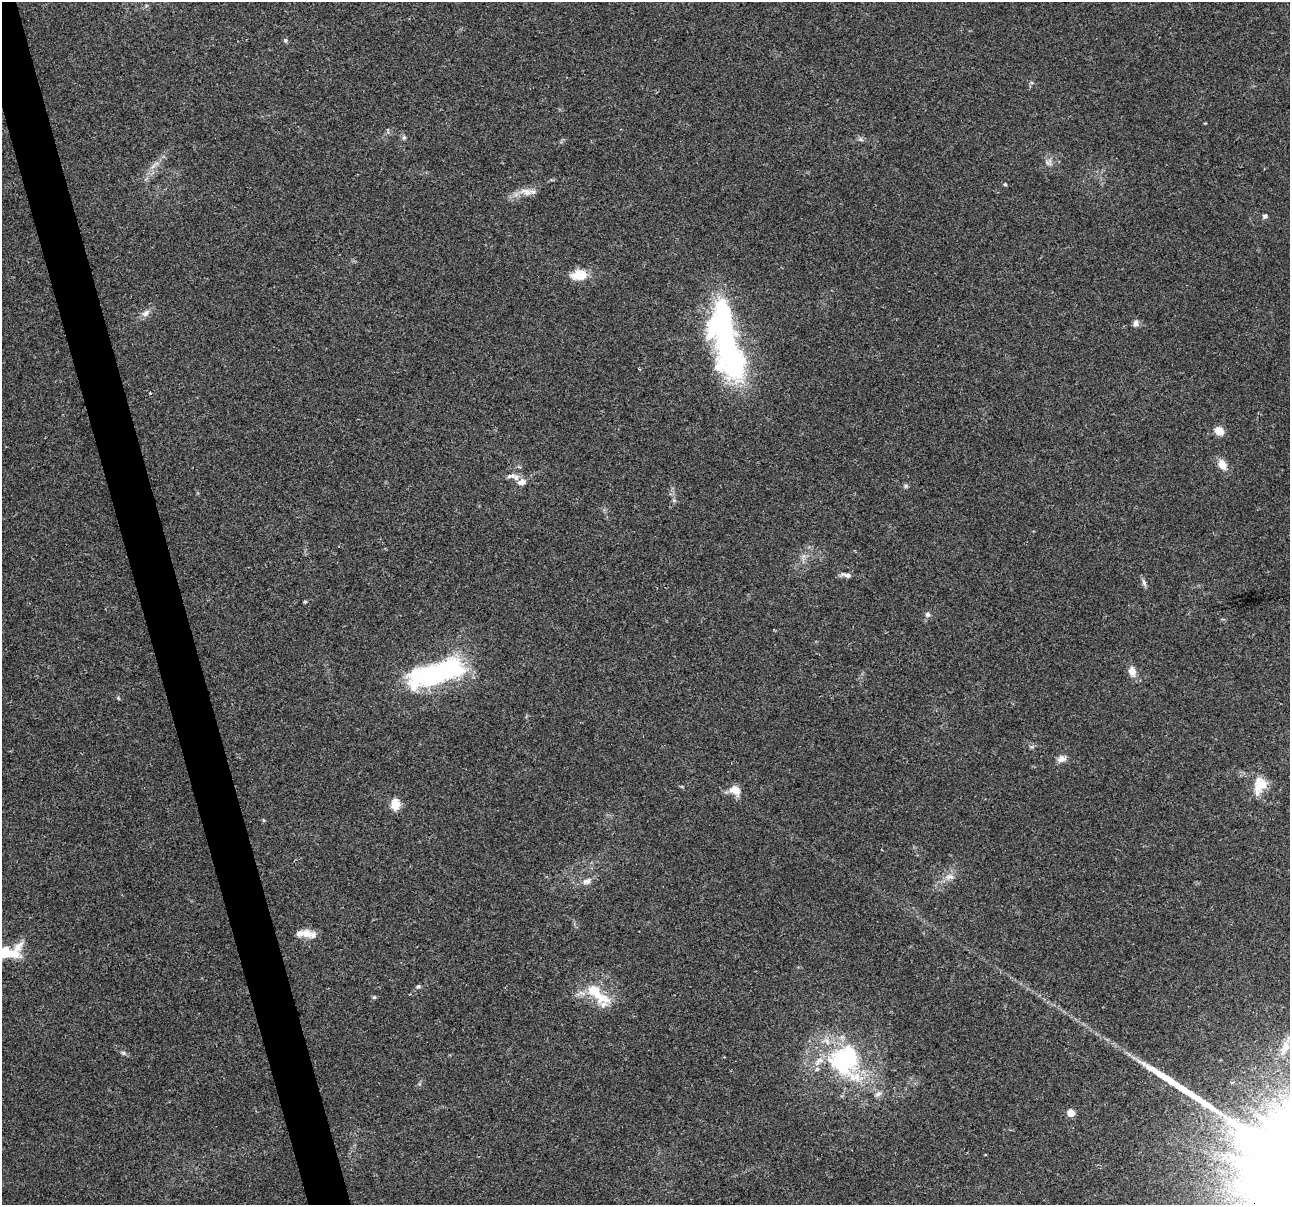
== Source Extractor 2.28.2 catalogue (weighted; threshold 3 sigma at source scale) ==
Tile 11 of 4 x 4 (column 3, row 3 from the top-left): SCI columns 2579-3866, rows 1297-2499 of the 5155 x 4952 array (HDU 1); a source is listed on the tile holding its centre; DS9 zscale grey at full resolution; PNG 1292 x 1207 px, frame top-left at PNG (2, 2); no overlay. Shown black and unused: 3% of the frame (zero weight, under 2 of 3 exposures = <1% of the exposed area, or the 3 px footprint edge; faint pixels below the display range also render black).
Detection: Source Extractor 2.28.2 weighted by HDU 2 'WHT'; one run over the whole footprint, this tile lists its part. Background 0.0234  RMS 0.0043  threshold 0.0193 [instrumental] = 3 sigma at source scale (4.5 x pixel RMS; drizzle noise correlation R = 1.50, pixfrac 1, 0.0396/0.0396 arcsec/px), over >= 5 px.
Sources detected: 53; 3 inside a brighter object's white glare — not listed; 8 inside a brighter listed object's ellipse — not listed separately; the other 42 listed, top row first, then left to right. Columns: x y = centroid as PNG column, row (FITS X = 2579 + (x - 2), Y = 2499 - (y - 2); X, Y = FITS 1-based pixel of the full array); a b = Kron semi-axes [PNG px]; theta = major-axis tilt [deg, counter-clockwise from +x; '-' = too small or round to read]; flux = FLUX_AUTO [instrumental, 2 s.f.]
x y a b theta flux
285 40 6 5 - 0.71
404 137 7 5 -90 0.84
860 139 8 5 -31 0.93
1048 163 11 5 -33 1.4
154 165 20 4 47 2.6
1005 184 4 4 - 0.56
525 192 17 10 -14 3.8
1265 216 7 5 8 1
579 275 19 12 4 7.6
146 313 13 7 39 2.3
1136 323 8 7 - 1.6
729 346 81 27 -73 120
1219 431 11 8 -37 4.3
1222 464 10 7 -62 5.3
510 476 13 6 11 1.9
521 482 11 8 21 2.6
906 486 6 4 -72 0.67
804 556 7 5 90 1.2
846 575 15 6 -11 1.8
1144 582 12 5 -67 1.3
305 602 5 4 - 0.53
928 614 7 7 - 1.2
1132 671 12 8 -75 3.5
441 672 43 20 13 54
118 698 5 4 - 0.48
1061 759 12 8 17 2.4
1260 785 23 15 73 8.3
735 790 15 11 -36 4.6
395 804 14 10 -89 5
950 877 14 8 3 2.9
587 881 13 8 23 2.6
306 933 14 11 -12 3.9
8 952 35 16 10 17
418 986 6 5 - 0.83
374 997 6 5 - 0.61
603 998 29 19 -41 13
1285 1047 19 10 73 5.2
123 1053 6 5 - 0.83
844 1060 47 42 44 52
878 1094 10 6 24 1.6
1071 1113 5 5 - 8.2
985 1155 3 2 - 0.38
Isophote crosses this tile's border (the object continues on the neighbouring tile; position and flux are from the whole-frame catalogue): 1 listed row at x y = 8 952